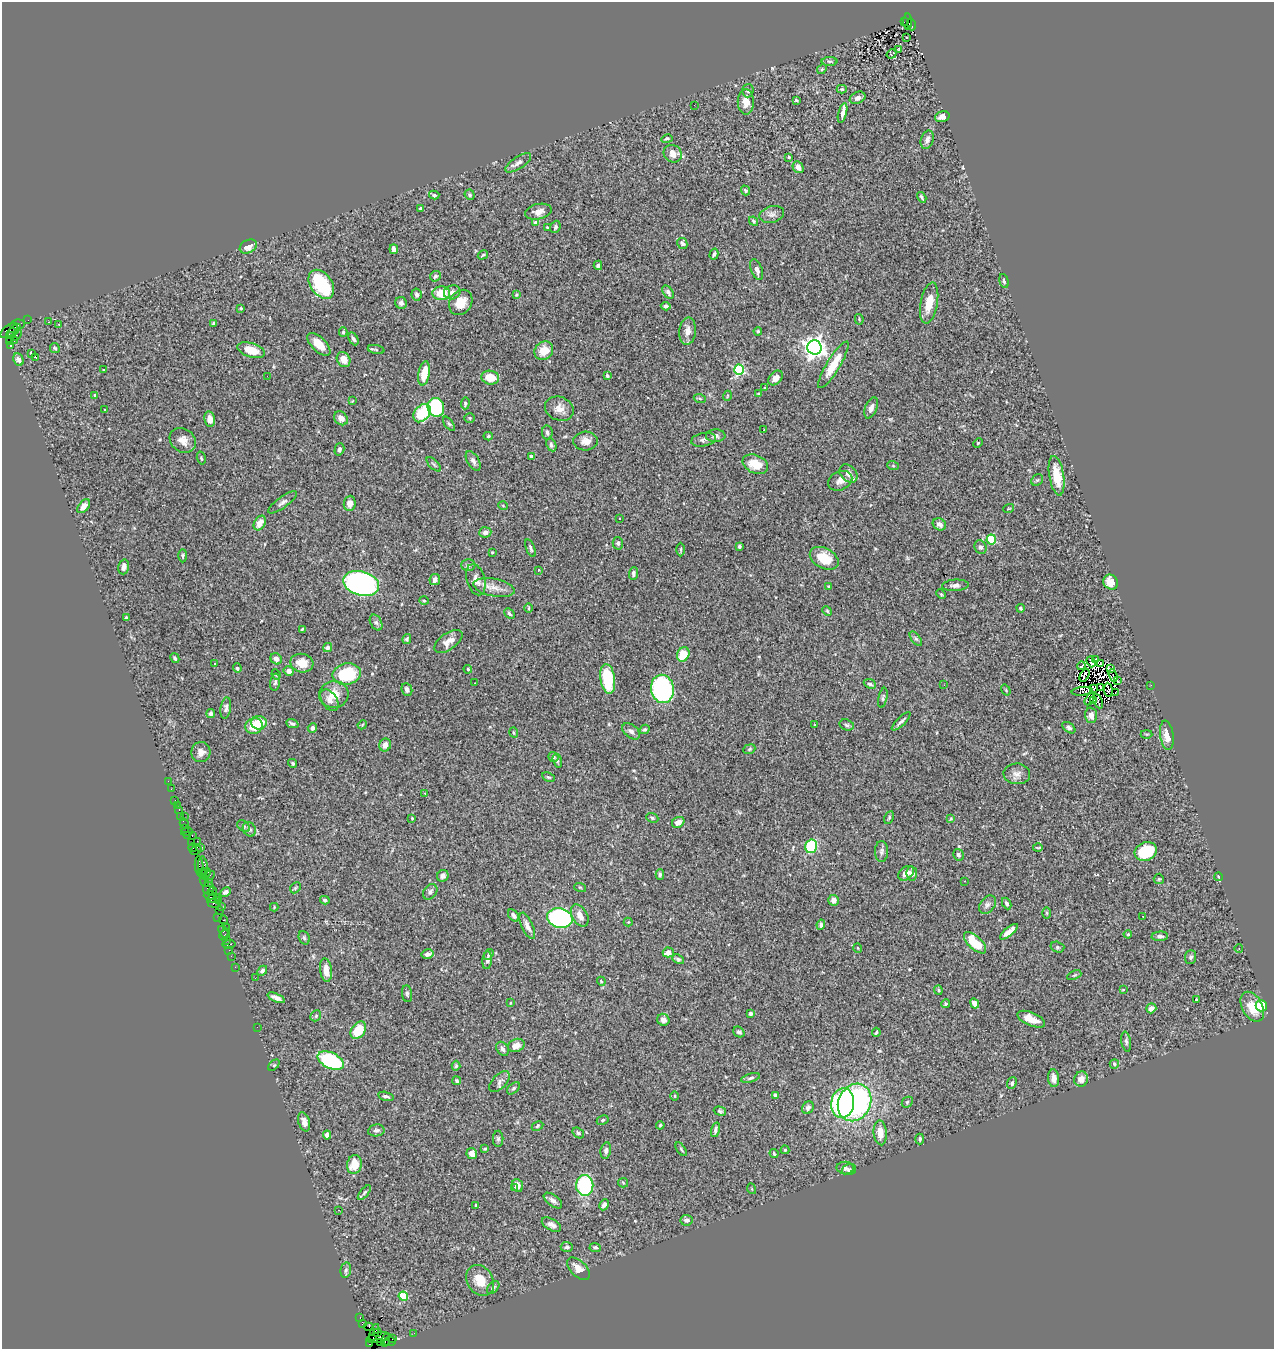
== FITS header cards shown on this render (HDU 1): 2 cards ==
NAXIS1  =                 1272
NAXIS2  =                 1347

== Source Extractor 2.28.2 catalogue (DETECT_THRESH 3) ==
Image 1272 x 1347 px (HDU 1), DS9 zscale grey, 1 PNG px = 1 image px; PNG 1276 x 1351 px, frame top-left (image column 1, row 1347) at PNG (2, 2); each listed source drawn as its Kron ellipse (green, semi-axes under 4 px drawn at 4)
Background 1.33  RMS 0.048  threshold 0.145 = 3 sigma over >= 5 px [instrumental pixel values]
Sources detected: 427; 8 with non-positive FLUX_AUTO (blend fragments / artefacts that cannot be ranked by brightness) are neither listed nor drawn; the other 419 listed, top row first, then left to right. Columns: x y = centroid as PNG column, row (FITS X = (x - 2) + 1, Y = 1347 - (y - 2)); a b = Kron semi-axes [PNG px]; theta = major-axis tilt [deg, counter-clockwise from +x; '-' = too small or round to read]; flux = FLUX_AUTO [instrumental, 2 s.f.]
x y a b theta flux
904 22 3 2 - 70
908 22 8 3 -87 120
911 24 6 3 -73 220
907 37 3 2 - 5.1
899 50 4 2 - 3.4
892 54 5 3 - 4.1
830 61 8 4 0 4.8
822 69 5 4 - 4.4
842 89 5 4 - 5
748 91 7 5 86 6.5
858 98 8 5 24 12
796 100 4 3 - 4.2
746 102 12 8 89 29
694 105 2 2 - 3.1
843 113 10 3 76 14
942 117 7 5 17 17
667 139 6 4 15 3.9
927 140 9 6 72 13
673 154 9 8 - 28
789 157 4 3 - 6.9
518 163 15 6 34 14
798 167 6 5 - 21
745 190 5 4 - 6
434 195 5 3 - 5.1
470 195 5 5 - 5.9
922 197 6 2 -58 5
420 209 3 3 - 4.5
538 212 13 7 11 24
772 214 12 8 15 15
754 221 5 3 - 4.1
536 223 4 4 - 19
555 227 6 5 - 6.1
547 228 4 3 - 2.9
682 243 5 4 - 7.9
248 246 9 6 30 26
394 249 4 4 - 14
714 254 5 3 - 5.6
483 255 5 3 - 4
598 265 4 3 - 9.3
757 270 11 5 -68 14
435 276 6 5 - 8
1004 281 7 4 -74 6.3
321 284 16 10 -54 240
452 292 8 7 - 16
668 292 7 5 -54 8.8
441 293 9 7 3 63
416 295 6 5 - 8.1
516 295 4 3 - 2.8
461 302 13 11 56 51
401 303 6 5 - 8.9
929 303 21 8 80 54
666 306 5 4 - 8.6
241 308 4 3 - 3.4
859 319 5 4 - 3.4
28 320 2 2 - 11
48 322 3 2 - 1.9
213 323 4 3 - 5.4
18 324 7 5 8 150
59 324 3 2 - 4.9
9 331 10 5 39 430
14 331 8 3 38 340
688 331 13 8 83 23
758 331 4 3 - 3.8
343 332 4 3 - 5
11 335 3 3 - 600
17 335 6 3 58 80
353 339 7 4 -62 8.1
14 341 2 2 - 15
10 342 3 3 - 18
319 344 14 7 -44 53
10 346 3 3 - 440
814 347 7 7 - 2200
55 348 5 5 - 4.9
251 350 14 7 -18 50
376 350 8 4 -11 4.3
544 351 10 8 43 49
31 353 4 3 - 8.4
36 358 3 2 - 13
18 360 6 5 - 12
344 360 8 6 -58 25
833 365 27 6 59 75
103 370 3 2 - 7.1
739 370 5 5 - 300
424 373 12 5 80 60
267 376 2 2 - 3.6
607 376 4 3 - 5.2
490 378 9 7 -9 54
775 378 8 6 47 21
765 388 4 3 - 3
759 394 4 3 - 4
95 395 4 3 - 4.7
727 396 5 3 - 2.6
700 399 6 4 -21 4.3
352 401 3 2 - 2.4
465 403 6 4 87 6.5
436 407 9 8 - 200
871 408 11 5 68 16
559 409 15 12 -23 29
104 410 4 3 - 6
422 413 10 7 49 140
341 418 7 6 - 24
470 418 5 5 - 4.6
210 419 7 5 -78 24
449 424 8 4 -53 5.1
764 430 3 2 - 5.7
547 433 7 5 -82 7.8
488 436 4 4 - 4.4
716 436 10 6 3 11
183 440 14 11 -37 28
703 440 12 6 11 11
586 441 12 9 4 25
978 443 5 4 - 3.6
551 445 7 5 -64 6.9
339 449 6 5 - 7.7
532 457 4 4 - 26
201 458 7 3 -75 4.3
473 461 11 6 -60 12
434 464 9 3 -45 5.5
755 464 13 9 -24 56
893 466 6 4 -19 3.6
848 473 10 7 -46 21
1057 476 20 7 -80 68
1037 480 6 5 - 5.7
840 481 13 9 25 20
283 502 17 5 36 13
350 503 8 6 84 22
84 506 8 5 49 21
503 506 5 3 - 2.5
1009 508 5 3 - 2.6
619 518 3 2 - 2.4
260 523 8 5 60 29
939 524 7 5 -31 13
485 532 6 5 - 12
991 539 5 4 - 190
618 543 6 5 - 6.6
739 546 4 3 - 6
980 547 7 6 - 10
530 548 9 4 -69 6.7
681 549 7 3 90 3.8
492 552 3 3 - 2.8
183 556 6 3 -90 4.5
824 558 15 10 -28 81
468 565 7 6 - 6.8
124 567 7 5 74 15
539 570 3 2 - 2.1
633 574 6 4 86 8.8
435 580 6 5 - 14
476 580 16 9 -74 22
1111 582 8 7 - 39
361 583 18 12 -16 740
955 585 13 6 4 13
829 586 4 3 - 2.4
494 588 21 9 -11 33
941 594 5 3 - 3.8
424 601 4 3 - 3.4
529 608 5 3 - 2.8
1021 608 4 4 - 5.1
827 611 5 4 - 4.2
509 614 6 3 -45 5.1
126 618 3 3 - 5.2
376 623 8 5 -62 8.1
302 629 3 3 - 3.8
407 639 5 4 - 5.2
916 639 8 4 -53 6.4
448 641 16 8 35 29
327 648 4 4 - 8.6
683 654 7 6 - 69
175 658 5 3 - 6.1
276 659 6 5 - 19
1095 659 3 2 - 6.1
1091 662 6 3 -69 7.8
214 663 3 3 - 13
302 663 11 9 -13 43
1101 664 4 2 - 4
1081 666 4 3 - 5
237 668 5 4 - 5.3
1111 668 3 2 - 5.7
468 669 4 3 - 3.6
289 671 5 4 - 16
347 674 14 10 10 180
276 675 5 4 - 4
1084 675 7 2 62 1.1
1113 676 6 2 -70 3.1
608 679 15 7 -82 170
1117 681 2 2 - 2.3
275 682 8 5 81 7
474 683 3 2 - 5.4
870 684 6 4 -24 6.7
944 685 3 2 - 3
1151 685 2 2 - 27
1100 687 2 2 - 2.2
662 689 14 11 -81 480
1093 689 3 2 - 3.3
407 690 6 5 - 13
1006 690 6 3 -55 3.1
1108 690 7 3 -85 5
1082 691 10 3 8 3.3
1115 692 2 2 - 6.5
334 695 15 13 14 51
883 698 10 4 79 5.9
1090 699 7 2 59 4.9
329 700 12 7 -58 18
1093 701 3 3 - 0.67
1098 701 8 2 -65 3.9
226 708 11 5 82 9.7
211 714 4 4 - 8.7
1091 715 8 6 -87 18
901 721 12 3 44 10
259 723 8 7 - 57
292 723 6 3 -20 6.8
362 725 5 3 - 2.9
814 725 3 2 - 2
847 725 7 5 -18 6.4
254 726 8 7 - 67
312 728 5 4 - 12
1069 728 7 4 -37 8.3
645 729 5 4 - 5.6
631 731 10 6 -39 12
514 732 5 4 - 4.6
1146 734 6 3 0 2.9
1167 735 15 6 -82 31
385 745 6 5 - 26
749 749 6 4 23 4.5
201 752 10 9 - 19
553 757 5 4 - 5.6
557 761 7 4 -74 5.8
293 763 4 3 - 5.1
1017 774 13 10 -3 20
548 777 6 3 -26 4.2
168 781 2 2 - 9.2
171 789 3 2 - 16
425 793 3 2 - 6.8
175 800 2 2 - 30
177 805 3 2 - 24
179 810 3 2 - 56
181 817 3 2 - 14
184 817 3 2 - 9.5
889 817 7 4 64 4.7
412 818 3 2 - 3
652 818 6 4 -22 5
951 819 4 3 - 2.8
678 822 6 5 - 18
184 823 5 3 - 100
243 826 7 5 -42 5.7
185 828 2 2 - 32
249 829 7 6 - 9.5
187 832 6 3 11 52
188 835 3 2 - 80
192 836 3 2 - 53
197 841 2 2 - 34
191 843 3 2 - 53
811 846 7 6 - 160
200 847 4 2 - 95
1038 847 5 2 - 3.5
193 848 4 3 - 54
196 850 6 3 27 68
882 851 10 6 89 11
1146 851 11 9 24 170
958 855 6 5 - 6.9
199 866 10 3 -86 190
203 866 10 5 -85 210
201 873 4 2 - 34
206 873 5 3 - 110
906 873 9 6 39 19
660 874 5 4 - 6.4
912 874 7 5 -82 16
209 876 7 3 23 260
443 876 6 5 - 11
1219 877 4 3 - 2.3
1159 879 5 5 - 3.9
204 881 6 3 -66 200
965 881 3 2 - 1.7
209 882 2 2 - 51
580 887 6 3 -19 3.7
208 888 6 5 - 330
295 888 6 4 45 3.8
213 891 4 3 - 44
225 892 6 4 28 9.1
430 892 8 6 51 9.8
210 895 6 3 3 94
213 898 7 3 23 190
218 900 2 2 - 68
325 900 5 4 - 6
834 900 5 5 - 14
214 903 6 3 -9 70
1007 903 6 4 -63 6.9
987 905 10 7 52 12
221 906 2 2 - 15
274 907 4 3 - 2.7
220 910 2 2 - 94
1047 913 6 4 -89 3.7
514 915 7 4 -51 9.9
580 916 12 7 -59 24
1143 916 2 2 - 5.6
218 918 3 2 - 25
560 918 13 9 -14 510
223 920 4 3 - 120
628 922 4 4 - 3.2
821 925 5 4 - 8
527 926 14 5 -65 18
226 927 2 2 - 31
224 932 6 4 -59 110
1009 932 11 4 41 22
1128 934 4 4 - 4.1
225 935 6 3 42 60
1160 936 8 4 4 8.8
304 938 7 5 -69 6
226 940 2 2 - 28
975 943 14 6 -43 92
229 944 6 3 8 210
1057 947 7 5 -15 6
858 948 5 3 - 2.3
1239 949 4 3 - 2.4
229 950 2 2 - 27
668 952 5 5 - 24
427 954 6 4 12 14
489 954 6 4 56 4.6
231 956 2 2 - 34
1190 957 7 5 86 7
678 959 6 4 -28 5.6
487 960 9 5 84 8.7
235 967 2 2 - 19
326 970 12 6 -82 35
262 971 5 4 - 7.8
1074 975 7 4 23 4.1
255 978 3 2 - 2.7
601 981 4 3 - 3.1
938 990 4 4 - 4
1123 990 4 2 - 2.3
407 994 8 5 -83 7.1
276 998 9 3 -24 13
1197 999 3 2 - 39
510 1003 4 4 - 4
975 1003 5 4 - 24
945 1004 4 4 - 5.1
1261 1006 6 5 - 92
1252 1007 16 10 -62 58
1151 1008 5 4 - 16
751 1013 4 3 - 7.3
316 1016 6 5 - 5.2
1031 1019 15 6 -23 38
663 1020 6 6 - 15
257 1027 2 2 - 100
358 1030 9 6 52 91
739 1032 6 5 - 7.3
876 1032 4 2 - 3.9
1126 1042 10 5 -81 7.6
516 1045 8 6 22 29
503 1049 8 5 -55 10
331 1061 14 7 -25 290
1114 1064 5 4 - 6.3
274 1065 7 4 44 4.9
456 1066 5 4 - 4.9
751 1078 9 4 17 7.4
1054 1078 9 5 -84 19
1081 1079 7 7 - 23
457 1081 4 4 - 5.4
499 1082 13 7 46 14
1012 1083 6 4 66 7.7
513 1088 7 4 44 6.3
775 1095 4 3 - 14
386 1096 8 4 -13 7.9
675 1096 5 3 - 3.1
855 1102 19 16 63 660
907 1102 6 5 - 4.5
843 1103 15 11 82 480
808 1108 6 5 - 9.6
720 1111 6 3 -15 4.9
603 1120 6 4 29 5.1
304 1122 10 5 -74 21
660 1125 4 3 - 3.3
537 1126 6 4 29 4.4
376 1130 8 6 9 9.5
715 1130 8 4 75 8
578 1133 6 5 - 6.5
880 1133 12 6 -86 35
327 1135 4 4 - 13
498 1139 8 5 90 6.7
920 1139 5 4 - 5.5
485 1149 3 3 - 3.5
681 1149 8 4 -56 4.9
785 1150 4 4 - 3.9
606 1151 8 5 80 8
472 1154 6 5 - 23
774 1154 5 3 - 4.2
354 1165 9 7 78 62
845 1168 9 6 -3 9.4
849 1170 7 5 20 6.2
623 1183 5 4 - 3.8
517 1186 7 5 -67 18
585 1186 10 8 -88 290
514 1187 3 2 - 25
752 1189 5 3 - 2.9
364 1193 9 3 50 4.9
553 1201 11 5 -37 13
475 1205 3 2 - 2.2
604 1205 6 4 60 10
338 1210 2 2 - 1.9
686 1220 6 5 - 11
551 1225 10 5 -29 15
567 1247 6 5 - 7.4
595 1247 5 4 - 7.5
578 1269 14 8 -44 30
346 1270 8 5 80 6.8
480 1280 16 12 -57 51
493 1288 7 5 48 7.1
403 1296 5 4 - 120
360 1317 3 2 - 32
362 1324 4 3 - 77
369 1327 5 2 - 44
374 1332 9 4 71 190
378 1333 3 3 - 95
414 1333 2 2 - 16
379 1338 12 5 11 400
393 1338 4 2 - 120
385 1340 6 2 74 180
389 1341 6 4 7 140
381 1342 3 2 - 39
370 1344 4 2 - 28
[8 non-positive-flux detections neither listed nor drawn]